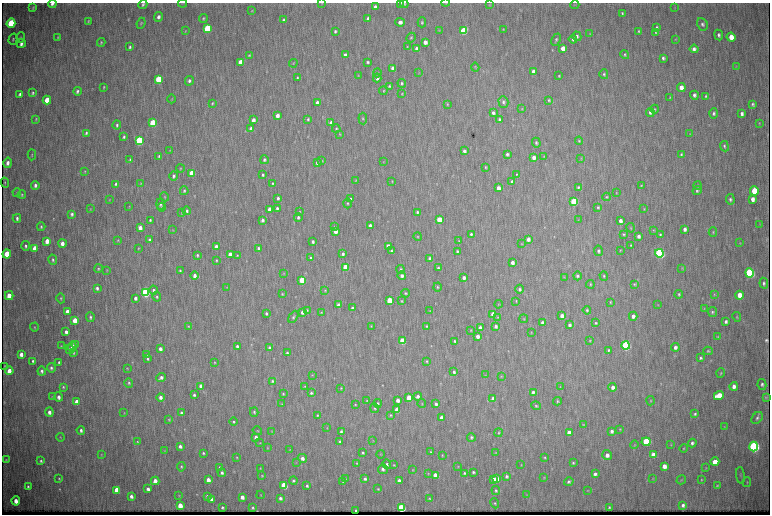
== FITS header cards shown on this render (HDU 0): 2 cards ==
NAXIS1  =                 1536 / length of data axis 1
NAXIS2  =                 1024 / length of data axis 2

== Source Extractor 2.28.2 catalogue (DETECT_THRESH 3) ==
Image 1536 x 1024 px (HDU 0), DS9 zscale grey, zoomed out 1/2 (1 PNG px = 2 x 2 image px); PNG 772 x 516 px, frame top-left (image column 1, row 1023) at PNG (2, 3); each listed source drawn as its Kron ellipse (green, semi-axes under 4 px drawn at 4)
Background 249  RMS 3.9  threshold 11.7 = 3 sigma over >= 5 px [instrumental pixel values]
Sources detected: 559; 2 cannot appear on this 1/2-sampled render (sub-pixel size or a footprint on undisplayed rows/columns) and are neither listed nor drawn; of the other 557, the 500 brightest by FLUX_AUTO listed and drawn (57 fainter detections omitted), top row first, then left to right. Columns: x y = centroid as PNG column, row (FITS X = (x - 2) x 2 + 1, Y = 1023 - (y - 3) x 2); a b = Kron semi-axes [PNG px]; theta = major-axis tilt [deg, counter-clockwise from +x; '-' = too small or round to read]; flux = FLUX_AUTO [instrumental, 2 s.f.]
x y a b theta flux
183 3 4 2 - 600
322 3 4 2 - 460
400 3 4 3 - 720
446 3 4 2 - 430
52 4 4 3 - 2200
143 4 5 3 - 1400
404 4 4 3 - 990
489 5 3 3 - 480
575 5 4 2 - 630
375 7 4 4 - 2100
675 7 3 2 - 510
33 8 4 2 - 750
252 11 3 3 - 500
622 13 3 2 - 910
158 17 5 4 - 2800
203 18 4 3 - 940
368 19 4 3 - 3300
284 20 3 3 - 1400
88 21 3 2 - 670
400 22 5 4 - 3100
422 22 5 3 - 1200
11 23 5 3 - 83000
141 23 5 4 - 1000
702 24 6 5 - 2400
207 28 4 3 - 72000
657 28 4 3 - 1400
503 29 2 2 - 510
439 30 3 3 - 500
185 31 3 2 - 500
335 31 3 2 - 1300
463 31 4 4 - 59000
639 31 3 2 - 1000
656 32 3 2 - 990
590 34 4 2 - 410
719 35 5 4 - 2200
577 36 5 4 - 2100
21 37 5 3 - 710
411 37 5 4 - 1100
731 37 4 4 - 10000
58 38 3 2 - 640
13 39 5 3 - 1000
573 39 4 4 - 1600
676 39 4 3 - 440
556 40 6 3 66 1400
101 42 4 3 - 800
425 42 3 3 - 5200
21 43 4 3 - 3300
130 47 4 3 - 1300
407 47 3 2 - 650
563 48 4 3 - 12000
417 49 3 3 - 3600
694 49 4 3 - 3400
249 55 4 3 - 910
345 55 4 3 - 3200
625 55 4 3 - 970
663 58 3 3 - 1600
240 62 4 3 - 21000
368 62 3 3 - 1200
293 63 4 3 - 590
736 66 4 2 - 430
475 67 4 3 - 650
393 68 3 3 - 4100
533 71 4 3 - 2600
377 73 4 3 - 760
419 73 3 2 - 420
604 74 5 4 - 1400
358 75 4 2 - 480
559 76 2 2 - 640
298 78 3 3 - 980
377 78 4 4 - 4000
159 79 4 3 - 80000
189 81 5 4 - 2100
402 83 4 3 - 1300
389 86 3 3 - 1100
104 87 3 2 - 690
681 87 4 4 - 6300
77 91 4 3 - 1700
383 91 4 3 - 800
33 93 4 2 - 1200
20 94 4 2 - 1800
402 94 4 3 - 650
694 95 4 4 - 2700
706 96 4 3 - 1400
670 98 3 2 - 590
172 99 4 3 - 520
47 100 4 3 - 18000
549 100 4 4 - 1000
317 102 4 3 - 2500
503 102 6 5 - 2100
212 103 3 2 - 820
447 104 4 3 - 690
753 104 4 3 - 1400
522 109 3 3 - 560
655 109 4 2 - 710
650 112 4 4 - 2300
493 113 4 3 - 2100
714 113 5 4 - 2000
742 114 4 3 - 2800
277 115 3 3 - 4700
36 119 3 2 - 730
308 119 3 2 - 1100
363 119 6 4 -85 1300
253 120 3 3 - 4900
500 120 4 3 - 2900
153 123 4 3 - 71000
331 123 3 3 - 4400
759 123 3 3 - 540
117 125 4 3 - 1400
251 129 4 3 - 6100
336 129 4 3 - 1100
86 133 4 3 - 1400
340 134 3 2 - 480
690 134 4 3 - 450
124 137 4 3 - 1300
139 140 4 3 - 160000
579 141 4 3 - 970
536 143 5 4 - 1400
724 146 5 3 - 1200
170 150 4 3 - 420
464 151 3 3 - 2400
507 154 3 3 - 1800
32 155 5 2 - 610
681 155 3 3 - 1200
159 156 3 2 - 990
544 156 4 3 - 570
534 157 3 3 - 4300
581 158 3 3 - 490
130 160 3 2 - 870
264 160 4 3 - 1600
322 161 3 3 - 530
383 161 3 3 - 480
8 163 5 3 - 3600
317 163 3 3 - 2100
486 167 3 2 - 740
180 168 4 3 - 640
85 171 3 2 - 630
192 173 4 3 - 21000
517 174 3 3 - 710
263 175 3 2 - 1200
174 176 4 3 - 1800
356 181 4 3 - 640
392 181 3 2 - 510
512 181 3 3 - 1300
5 183 5 3 - 750
273 183 4 3 - 910
116 184 4 3 - 1300
141 184 3 2 - 500
35 185 4 3 - 2300
698 185 4 3 - 700
641 186 3 2 - 670
578 187 3 3 - 1300
498 188 3 3 - 5300
184 191 4 3 - 1000
697 191 5 4 - 1300
754 191 5 4 - 25000
17 192 4 2 - 500
616 193 4 2 - 480
22 195 4 2 - 920
165 197 4 3 - 770
607 197 4 3 - 900
278 198 3 3 - 1700
351 199 4 3 - 1600
730 199 5 4 - 1800
753 199 4 3 - 4800
109 200 3 3 - 430
574 202 4 3 - 85000
348 203 5 4 - 1200
160 204 5 4 - 1600
129 206 4 2 - 450
162 207 4 4 - 890
598 207 3 3 - 1100
277 208 3 2 - 1600
90 209 4 2 - 480
269 209 3 3 - 5300
644 209 4 2 - 530
187 211 4 3 - 1400
300 212 2 2 - 550
417 212 3 3 - 1500
181 213 4 2 - 550
72 214 4 3 - 1900
298 217 4 3 - 1600
17 218 4 3 - 1900
439 219 4 3 - 20000
150 220 3 2 - 1000
262 220 3 3 - 2000
578 220 3 2 - 410
620 221 4 3 - 3600
760 224 4 2 - 450
370 226 3 3 - 3400
41 227 4 3 - 1300
334 227 4 4 - 850
140 228 4 3 - 6000
631 228 5 3 - 680
685 229 3 3 - 2800
173 230 4 2 - 480
654 230 4 3 - 580
335 231 3 3 - 8200
713 232 5 3 - 870
471 234 4 3 - 1600
624 234 2 2 - 780
660 235 3 3 - 1100
638 236 3 3 - 2700
418 237 4 3 - 710
528 239 4 3 - 3900
118 240 3 3 - 680
150 240 4 3 - 2200
47 241 4 3 - 9400
459 241 3 2 - 550
313 242 3 2 - 1900
62 243 4 3 - 5200
740 243 3 3 - 510
522 244 3 2 - 430
631 245 2 2 - 640
26 246 5 3 - 1500
388 246 3 3 - 3900
216 247 3 3 - 5900
35 248 4 3 - 13000
138 248 3 3 - 550
259 248 4 4 - 1800
620 250 3 2 - 480
391 251 4 3 - 1600
457 251 3 3 - 1500
598 251 5 4 - 1700
659 253 4 4 - 240000
7 254 4 3 - 33000
230 254 3 3 - 13000
343 254 4 3 - 2200
197 255 3 2 - 1000
237 255 3 2 - 640
311 258 4 3 - 1500
430 258 4 3 - 2200
53 260 5 3 - 1500
216 260 3 2 - 720
512 263 3 3 - 3200
345 267 4 3 - 45000
438 268 3 3 - 1400
682 268 3 3 - 450
98 269 4 3 - 940
107 270 3 2 - 480
401 270 4 3 - 1900
180 271 3 2 - 1000
284 273 4 2 - 420
749 273 5 4 - 190000
194 276 4 3 - 3700
402 276 4 4 - 2800
577 276 4 4 - 1600
604 276 5 3 - 880
564 277 3 3 - 430
464 278 4 3 - 2900
302 280 4 3 - 63000
764 283 5 4 - 1900
590 284 4 3 - 710
634 284 3 3 - 720
227 287 3 2 - 450
437 287 4 4 - 1100
97 288 4 3 - 1900
519 289 4 4 - 1800
154 290 4 3 - 2000
325 290 4 3 - 800
145 292 4 3 - 220000
406 293 4 4 - 1100
282 294 4 3 - 800
679 294 4 4 - 1100
714 294 4 3 - 720
739 295 4 4 - 11000
9 296 4 3 - 12000
157 297 5 3 - 1300
61 298 5 3 - 950
135 298 4 3 - 2700
389 300 4 3 - 34000
401 301 3 3 - 760
516 301 3 2 - 560
610 302 3 2 - 640
498 304 4 3 - 610
338 305 3 3 - 4100
658 305 4 3 - 560
352 308 3 2 - 1800
704 309 4 3 - 490
307 310 4 3 - 850
587 310 4 4 - 1300
67 311 4 3 - 4000
430 311 3 3 - 570
302 312 4 3 - 3200
712 312 5 4 - 1400
266 313 3 2 - 1500
321 313 3 3 - 710
493 314 4 3 - 13000
562 316 4 3 - 7900
633 316 4 4 - 3600
90 317 5 3 - 1500
293 317 7 3 60 1400
498 317 4 4 - 810
737 317 5 3 - 810
524 319 4 3 - 750
75 320 4 3 - 15000
726 322 3 3 - 2200
542 323 3 3 - 3000
596 323 3 3 - 1000
569 325 3 3 - 2100
188 326 2 2 - 500
371 326 4 3 - 680
427 326 4 3 - 940
496 326 3 3 - 2400
34 327 4 3 - 640
480 327 4 3 - 2900
471 330 4 3 - 660
66 332 3 3 - 3000
531 332 3 2 - 440
478 336 3 3 - 4700
718 337 4 3 - 640
590 340 3 3 - 550
402 341 4 3 - 39000
455 341 3 2 - 1100
76 345 4 3 - 1100
626 345 4 4 - 180000
61 346 3 3 - 490
237 346 3 2 - 1400
72 347 5 3 - 6400
675 347 4 4 - 3200
269 348 4 3 - 1900
70 349 4 3 - 2100
160 349 3 3 - 3900
609 350 3 2 - 1100
708 351 5 4 - 980
73 353 3 2 - 910
287 353 4 3 - 1500
21 354 4 3 - 4200
146 355 3 2 - 780
700 358 4 4 - 1500
147 359 3 2 - 1200
33 361 4 3 - 1400
427 361 4 4 - 920
59 362 3 2 - 1300
214 362 3 3 - 570
5 366 3 2 - 740
51 368 5 4 - 1900
127 368 3 3 - 580
9 371 4 3 - 9700
42 371 4 3 - 1900
454 372 3 3 - 1500
721 373 5 3 - 780
312 375 3 2 - 480
485 375 4 3 - 520
501 376 4 3 - 670
161 378 5 3 - 2700
272 381 4 4 - 1500
129 383 5 4 - 1300
762 384 5 4 - 1900
201 386 4 3 - 4800
305 386 3 3 - 590
734 386 4 3 - 4100
63 387 4 3 - 980
560 387 4 2 - 490
613 387 4 4 - 3900
341 388 3 3 - 610
533 392 3 3 - 2400
311 393 4 3 - 1500
283 394 3 2 - 720
194 395 3 3 - 1600
52 396 4 3 - 850
418 396 4 3 - 2700
719 396 5 4 - 20000
59 397 4 3 - 3500
160 397 4 4 - 3600
766 397 3 2 - 900
409 398 4 3 - 21000
493 399 3 3 - 6000
398 400 3 3 - 5200
367 401 3 3 - 660
557 401 4 3 - 1100
651 401 4 3 - 810
77 402 4 3 - 11000
377 403 4 4 - 1500
422 403 4 3 - 750
282 404 4 3 - 590
436 404 3 3 - 2400
355 405 2 2 - 540
536 406 5 4 - 1100
375 408 5 4 - 1100
397 410 4 3 - 20000
49 412 4 3 - 3800
254 412 5 3 - 1200
124 413 4 3 - 560
181 413 4 3 - 1700
695 414 4 3 - 1300
317 415 3 3 - 840
391 415 4 4 - 970
441 417 4 3 - 2900
757 418 6 5 - 2100
169 420 3 3 - 710
234 422 4 3 - 1100
583 425 4 3 - 610
724 426 3 2 - 440
327 428 4 2 - 560
620 429 3 3 - 700
81 430 4 3 - 2300
257 431 5 3 - 690
272 431 3 2 - 440
341 431 3 3 - 1500
612 431 4 4 - 2400
499 433 4 3 - 860
569 433 4 3 - 8900
60 437 4 2 - 520
256 437 4 3 - 4200
471 437 4 4 - 1400
373 441 4 2 - 440
137 442 3 3 - 710
340 442 4 3 - 1400
646 442 4 4 - 67000
260 443 3 3 - 420
692 443 4 4 - 2000
634 445 4 3 - 750
671 445 3 3 - 550
180 446 4 3 - 2800
754 447 5 4 - 310000
267 448 3 3 - 570
683 448 4 3 - 790
290 450 3 2 - 440
164 451 4 3 - 580
431 452 2 2 - 640
203 453 3 2 - 1100
363 453 3 3 - 1200
496 453 3 3 - 480
101 454 4 3 - 570
380 454 4 3 - 590
442 455 3 2 - 540
607 455 5 5 - 5000
653 455 4 4 - 11000
237 457 3 3 - 560
545 457 3 3 - 890
302 458 4 4 - 3400
6 460 3 3 - 620
41 461 3 2 - 1200
296 462 3 2 - 470
715 462 4 4 - 8000
357 463 3 3 - 800
573 463 3 3 - 980
387 464 5 4 - 1800
394 465 3 3 - 670
521 465 3 2 - 460
458 466 3 2 - 440
664 466 4 3 - 6400
181 467 4 4 - 1200
220 467 4 3 - 1400
260 468 2 1 - 410
706 468 3 2 - 500
383 469 5 4 - 2300
413 470 3 3 - 590
473 472 3 3 - 1300
222 473 4 4 - 1800
428 473 4 2 - 510
464 473 4 3 - 1300
595 474 4 3 - 2700
435 475 4 3 - 9000
741 475 8 2 -83 860
262 476 4 3 - 700
506 476 4 4 - 1600
544 477 4 3 - 590
59 479 2 2 - 640
346 479 4 4 - 860
365 479 4 4 - 2000
496 479 4 3 - 13000
653 479 3 3 - 440
208 480 4 3 - 5800
399 480 3 3 - 3300
493 480 4 3 - 9200
681 480 5 3 - 620
701 480 3 2 - 560
155 481 4 3 - 9100
293 481 4 4 - 1400
343 482 4 3 - 660
569 482 5 4 - 1700
747 482 5 3 - 640
284 485 4 3 - 57000
307 486 3 2 - 1300
717 486 3 2 - 730
28 487 3 2 - 1300
148 489 3 3 - 3500
378 489 3 2 - 680
117 490 4 3 - 26000
588 490 3 3 - 530
496 491 4 4 - 1400
179 495 3 2 - 430
261 495 4 2 - 510
526 495 3 3 - 430
131 496 4 3 - 3200
207 496 3 2 - 970
242 497 3 3 - 4100
280 498 3 3 - 2100
429 499 3 3 - 680
212 500 3 3 - 3800
16 501 4 3 - 6300
495 503 5 4 - 1200
180 505 4 3 - 11000
683 505 4 4 - 2400
222 507 3 2 - 1200
609 507 3 2 - 840
253 508 3 2 - 930
401 508 4 3 - 100000
356 510 2 2 - 960
At the frame edge (FLAGS 8, measured only in part): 6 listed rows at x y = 322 3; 400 3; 446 3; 52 4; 143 4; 404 4
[57 fainter detections neither listed nor drawn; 2 sub-pixel or undisplayed-footprint detections neither listed nor drawn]